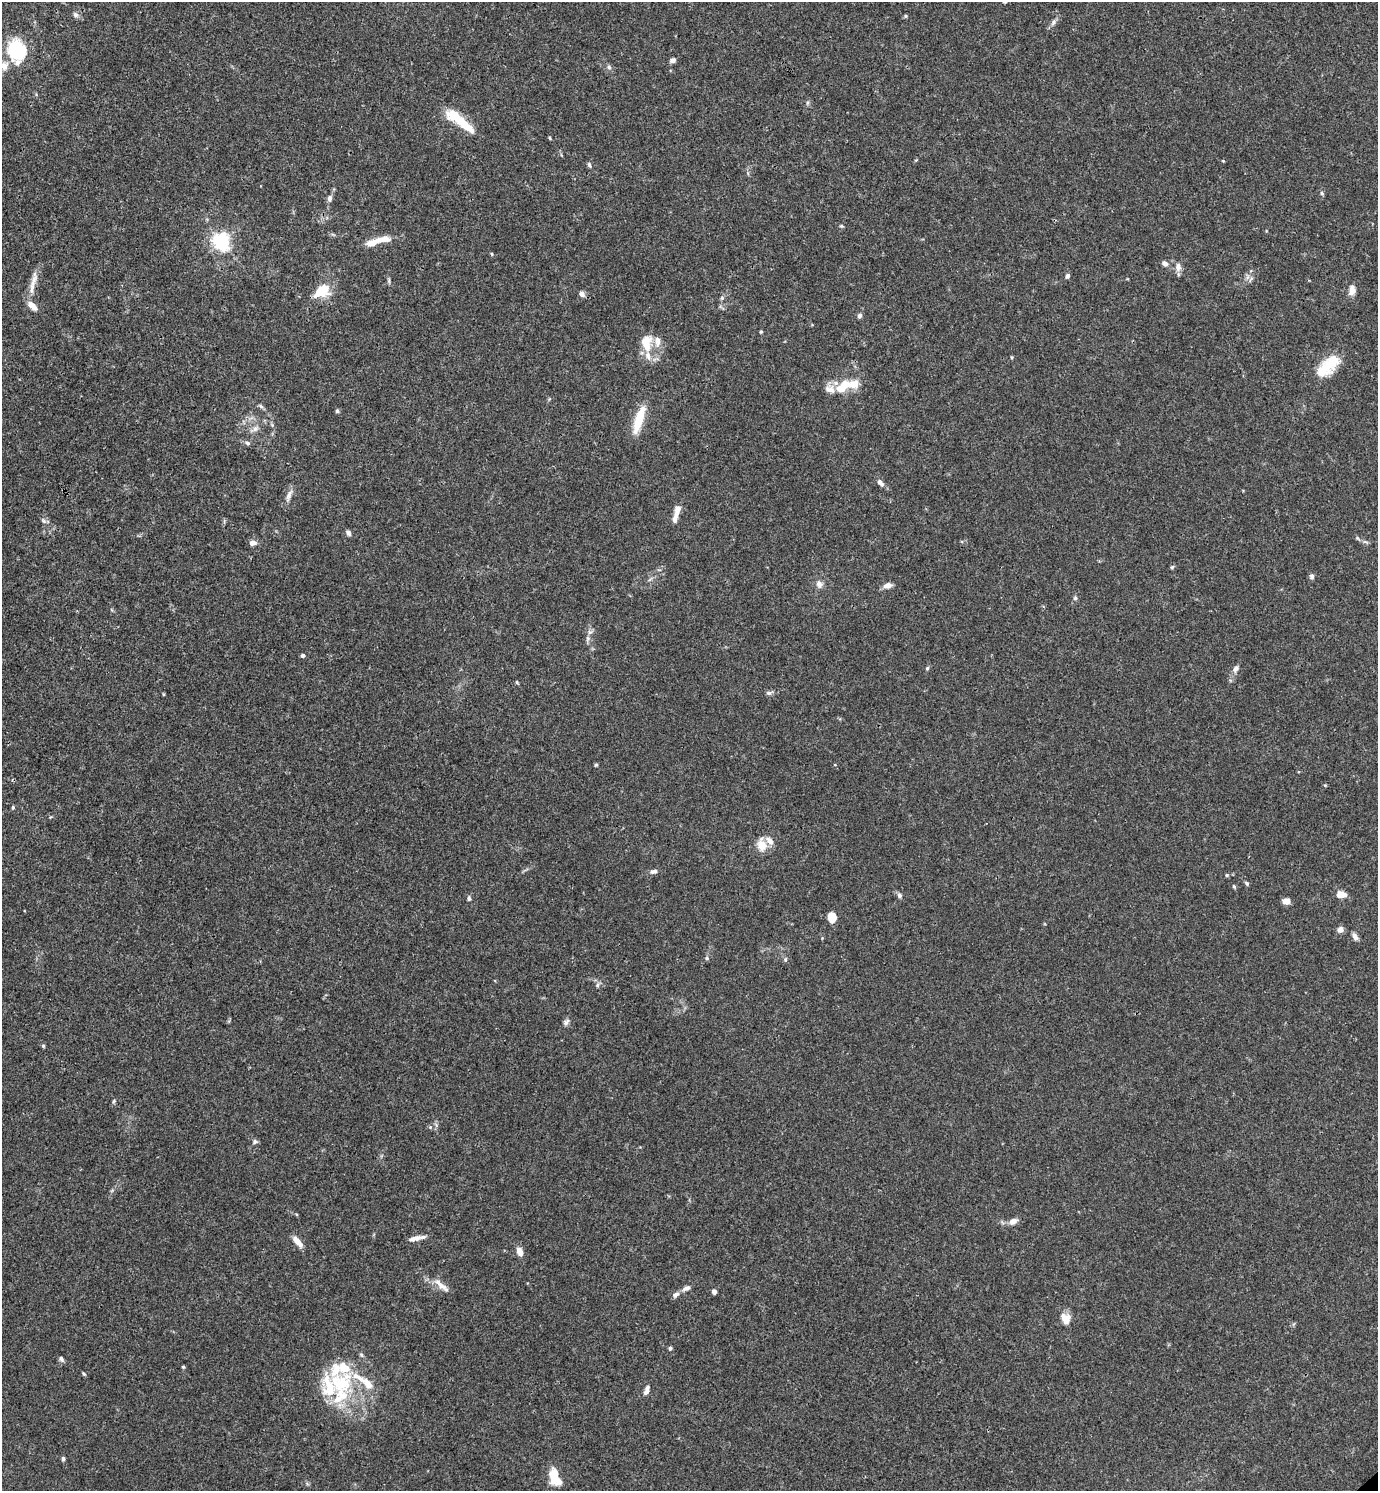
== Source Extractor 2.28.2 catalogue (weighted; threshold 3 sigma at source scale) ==
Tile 11 of 4 x 4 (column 3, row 3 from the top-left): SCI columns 3050-4425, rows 1491-2979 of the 5958 x 5961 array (HDU 1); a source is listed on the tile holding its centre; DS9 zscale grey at full resolution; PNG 1380 x 1493 px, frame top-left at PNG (2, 2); no overlay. Shown black and unused: <1% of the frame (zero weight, under 3 of 4 exposures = <1% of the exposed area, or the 3 px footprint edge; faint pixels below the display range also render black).
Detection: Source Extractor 2.28.2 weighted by HDU 2 'WHT'; one run over the whole footprint, this tile lists its part. Background 0.016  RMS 0.0021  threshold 0.00952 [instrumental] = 3 sigma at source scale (4.5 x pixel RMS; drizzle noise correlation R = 1.50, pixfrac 1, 0.05/0.05 arcsec/px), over >= 5 px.
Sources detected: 110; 2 inside a brighter object's white glare — not listed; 14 inside a brighter listed object's ellipse — not listed separately; the other 94 listed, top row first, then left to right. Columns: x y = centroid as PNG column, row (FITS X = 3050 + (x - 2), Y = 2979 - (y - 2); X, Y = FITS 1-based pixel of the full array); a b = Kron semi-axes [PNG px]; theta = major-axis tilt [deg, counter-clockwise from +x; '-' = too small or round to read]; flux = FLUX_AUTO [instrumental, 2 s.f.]
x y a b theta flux
75 15 8 7 - 0.67
905 16 6 4 -90 0.23
1053 22 10 6 54 0.73
16 50 13 10 -70 28
673 60 6 5 - 0.9
3 66 15 12 0 2.4
609 67 6 5 - 0.45
807 103 6 4 89 0.34
454 116 23 13 -34 5
550 138 5 3 - 0.2
589 165 7 4 -66 0.41
1322 193 6 5 - 0.34
330 198 9 6 81 0.72
221 242 6 6 - 84
372 243 20 8 22 2.6
492 254 5 3 - 0.22
1165 264 6 5 - 0.99
1178 267 12 7 89 1.2
1067 276 6 4 73 0.6
389 281 8 4 90 0.35
33 284 36 7 76 2.4
1352 290 12 7 83 1.7
322 291 22 15 34 4.9
582 294 6 5 - 0.94
859 316 6 5 - 0.57
761 332 4 3 - 0.25
646 343 22 13 88 4.2
1326 368 27 17 39 5.6
842 387 24 12 42 4.4
261 406 9 3 -45 0.4
337 411 5 4 - 0.36
639 420 34 9 72 5.5
255 429 13 7 26 1.2
248 443 8 5 -27 0.48
880 483 12 7 -50 0.85
289 495 15 7 65 1.2
677 510 18 7 76 1.6
44 521 8 5 -49 0.48
348 533 7 5 -54 0.59
1365 542 10 4 -13 0.47
253 543 9 6 13 0.94
1172 567 5 4 - 0.29
1312 576 7 6 - 0.58
819 584 11 9 -71 1.1
888 585 10 7 12 1.3
1075 598 5 5 - 0.39
588 638 9 5 84 0.63
303 655 5 5 - 0.46
927 668 6 4 68 0.3
1235 669 9 7 56 0.96
517 682 5 4 - 0.25
769 693 9 5 0 0.56
163 694 5 3 - 0.18
596 765 5 4 - 0.24
13 807 5 4 - 0.32
50 817 5 3 - 0.19
770 841 11 7 -47 1.5
762 845 12 9 -77 3.2
654 871 9 6 12 0.78
1227 875 5 4 - 0.24
1247 883 6 4 -51 0.37
1234 886 6 4 -62 0.28
1341 895 9 6 -8 2.4
899 896 6 6 - 0.57
469 898 7 4 -84 0.45
1286 901 7 6 - 1.7
832 917 9 8 - 2.9
1340 929 7 6 - 1.1
1355 937 9 6 -56 0.87
707 958 6 5 - 0.35
785 959 6 5 - 0.36
597 985 6 5 - 0.47
566 1022 10 7 47 0.69
43 1046 5 5 - 0.27
114 1101 5 5 - 0.28
430 1127 5 4 - 0.27
254 1142 7 6 - 0.47
1013 1221 10 7 27 1.3
416 1238 19 5 13 1.5
298 1242 15 5 -49 2
520 1252 10 6 -70 1.7
440 1284 23 8 -40 2.1
686 1288 11 6 23 0.87
714 1292 4 4 - 0.85
676 1295 10 6 34 0.78
1065 1319 14 10 -68 2.4
670 1348 4 4 - 0.46
61 1359 9 5 -57 0.48
183 1367 4 4 - 0.26
84 1374 5 4 - 0.3
340 1382 38 30 5 15
647 1390 11 6 69 1.1
63 1459 6 4 90 0.4
554 1475 18 10 87 3.8
Isophote crosses this tile's border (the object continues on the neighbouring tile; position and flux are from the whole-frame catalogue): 1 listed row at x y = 3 66